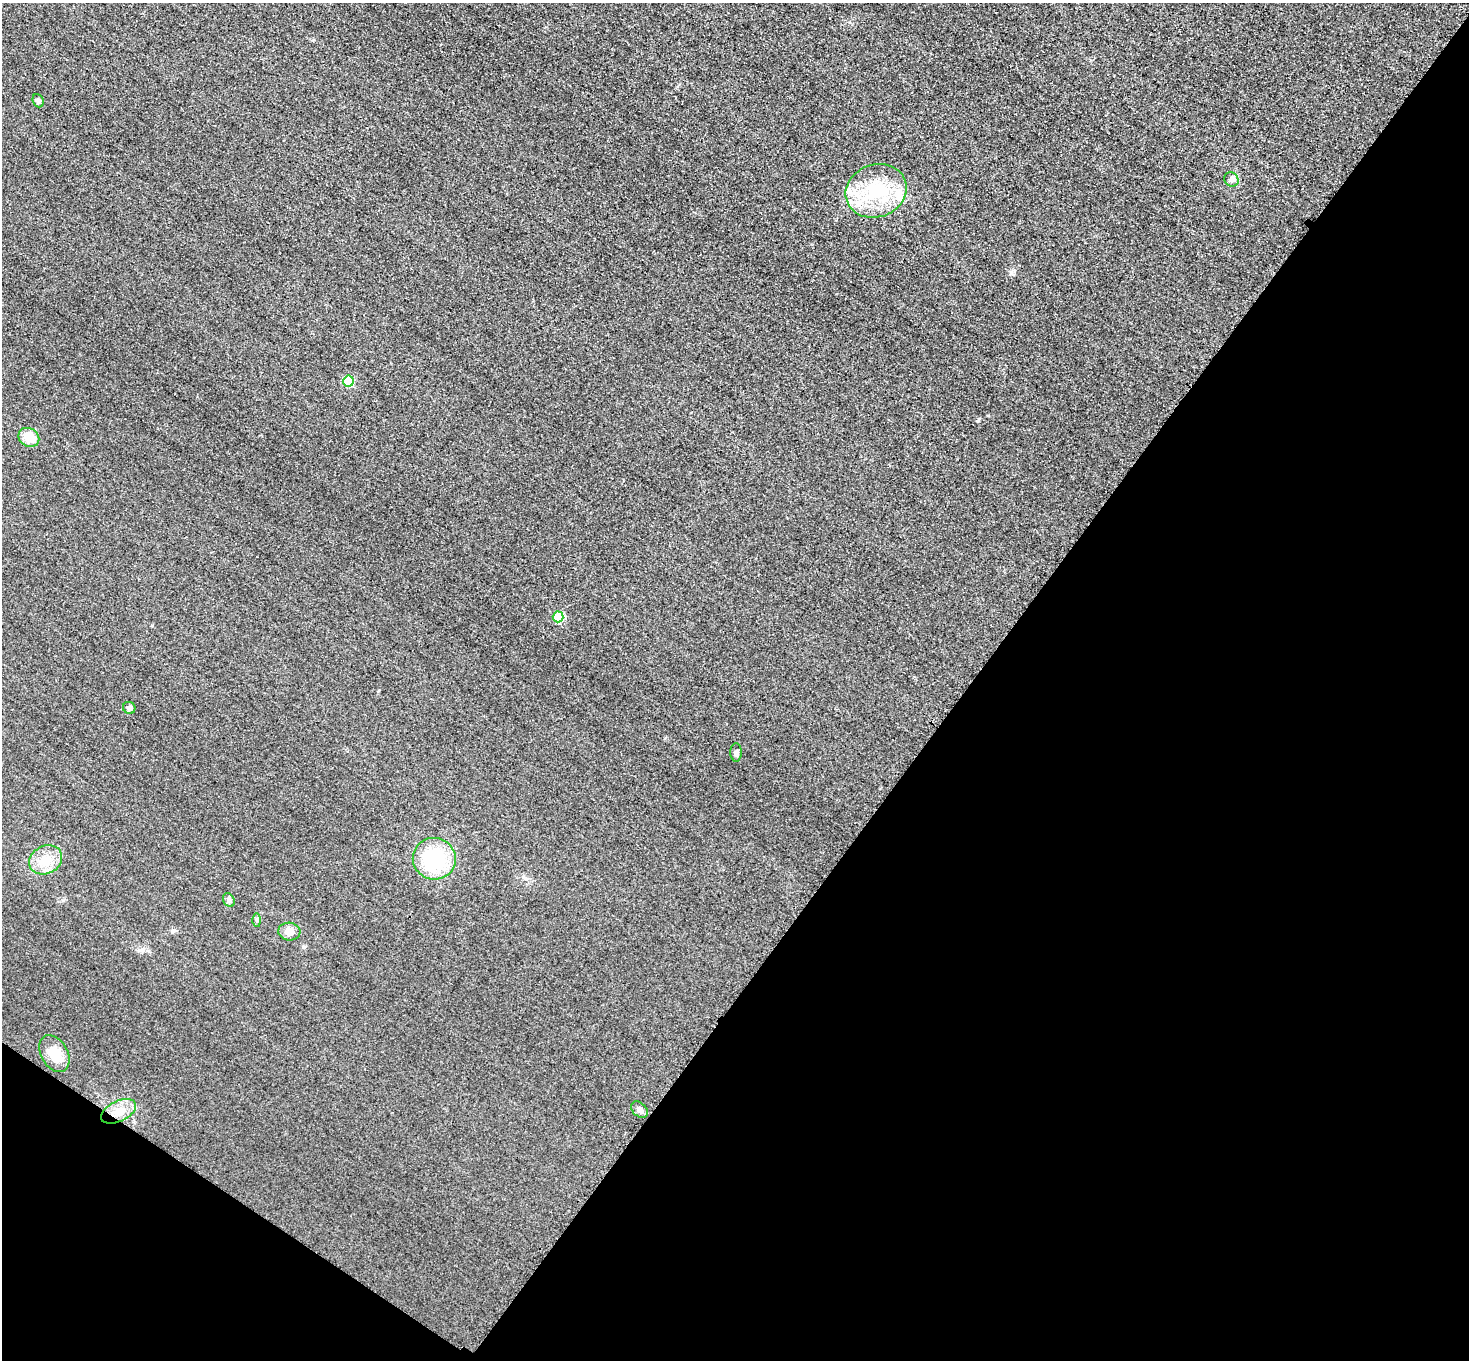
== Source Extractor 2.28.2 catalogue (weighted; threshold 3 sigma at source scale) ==
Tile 15 of 4 x 4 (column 3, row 4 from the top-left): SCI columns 2964-4430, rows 180-1537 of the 5925 x 5930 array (HDU 1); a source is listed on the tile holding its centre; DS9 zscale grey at full resolution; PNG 1471 x 1362 px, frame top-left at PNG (2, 3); each listed source drawn as its Kron ellipse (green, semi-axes under 4 px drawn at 4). Shown black and unused: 38% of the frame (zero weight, under 3 of 4 exposures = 3% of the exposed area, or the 3 px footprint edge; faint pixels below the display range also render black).
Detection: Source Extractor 2.28.2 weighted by HDU 2 'WHT'; one run over the whole footprint, this tile lists its part. Background 0.0503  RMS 0.016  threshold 0.0727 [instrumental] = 3 sigma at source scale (4.5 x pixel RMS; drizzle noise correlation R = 1.50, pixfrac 1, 0.05/0.05 arcsec/px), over >= 5 px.
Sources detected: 18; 2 inside a brighter listed object's ellipse — not listed separately; the other 16 listed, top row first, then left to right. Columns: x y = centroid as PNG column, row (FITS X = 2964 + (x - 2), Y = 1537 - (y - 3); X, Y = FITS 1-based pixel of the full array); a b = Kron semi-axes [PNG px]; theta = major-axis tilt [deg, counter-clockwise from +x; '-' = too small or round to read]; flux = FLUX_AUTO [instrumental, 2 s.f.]
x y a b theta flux
38 101 7 5 -68 3.3
1231 179 7 6 - 4.9
876 191 31 26 21 98
348 381 5 5 - 67
29 437 11 9 -32 26
558 617 5 5 - 61
129 708 6 6 - 4.5
736 752 9 5 -88 4.3
434 859 21 21 - 100
45 860 17 14 26 26
229 900 7 5 -61 3.4
257 920 6 4 -89 2.6
289 931 11 9 -4 12
54 1054 20 13 -60 31
639 1110 9 6 -45 7.1
118 1111 19 10 25 23
Unlisted compact peaks at least as high as the median listed source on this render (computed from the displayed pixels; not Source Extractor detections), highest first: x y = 1011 273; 978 421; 988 415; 304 947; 152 625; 173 931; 313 40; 143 949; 379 690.